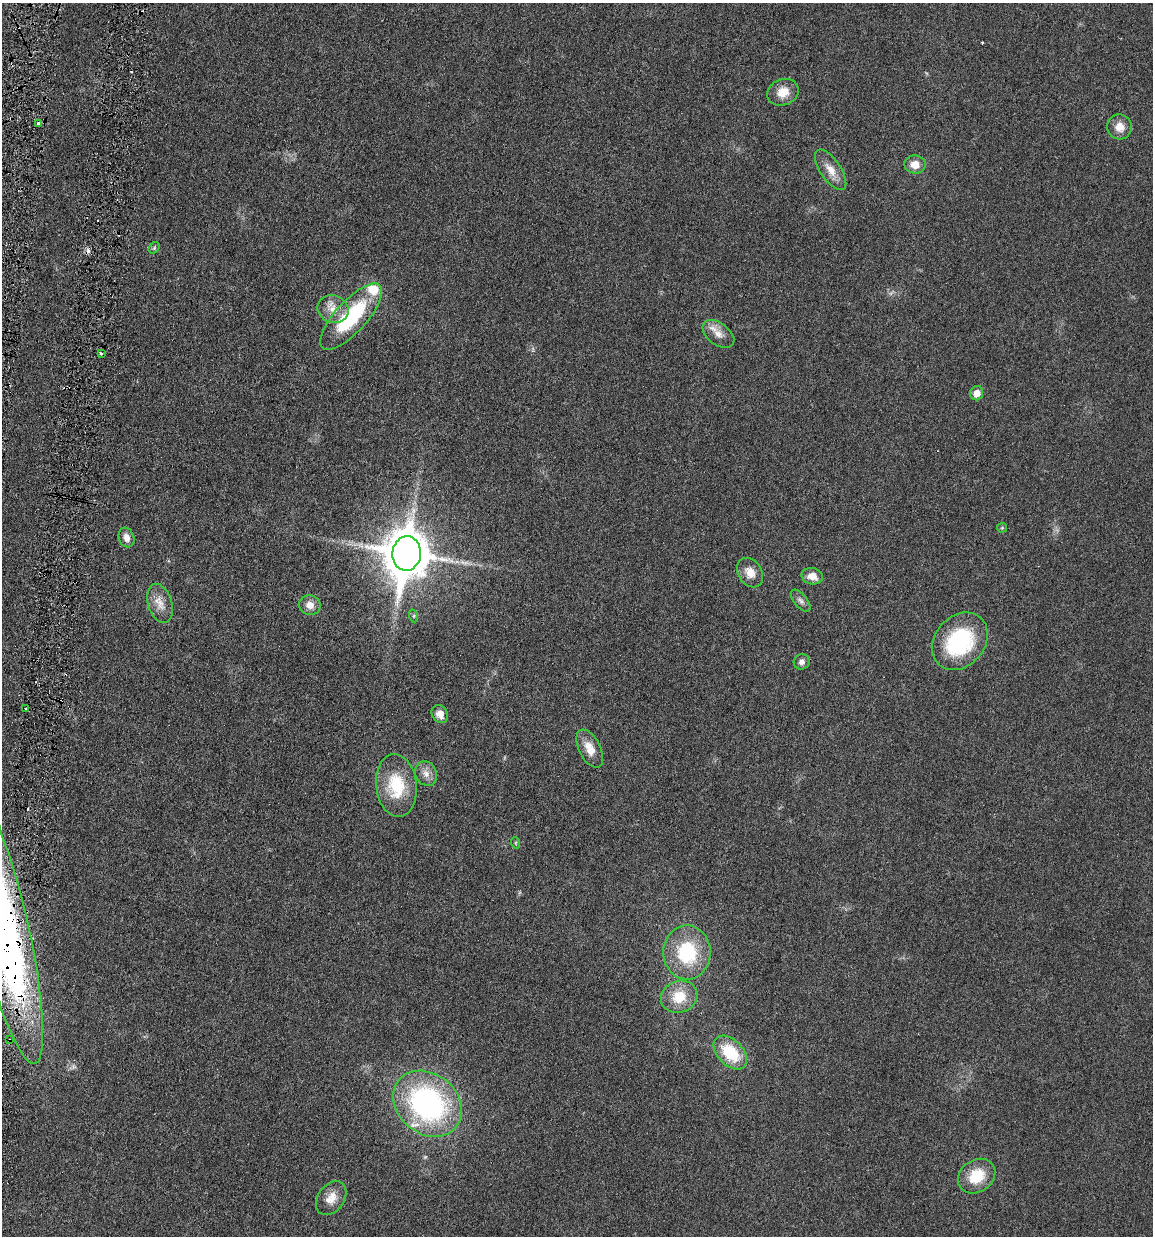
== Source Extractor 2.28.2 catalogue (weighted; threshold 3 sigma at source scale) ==
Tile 7 of 4 x 4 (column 3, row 2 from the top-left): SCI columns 2527-3677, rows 2488-3721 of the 4951 x 5000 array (HDU 1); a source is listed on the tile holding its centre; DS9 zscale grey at full resolution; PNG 1155 x 1238 px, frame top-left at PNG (2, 3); each listed source drawn as its Kron ellipse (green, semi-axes under 4 px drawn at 4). Shown black and unused: <1% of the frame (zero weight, under 3 of 6 exposures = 1% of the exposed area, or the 3 px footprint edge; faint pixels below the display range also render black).
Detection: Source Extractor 2.28.2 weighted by HDU 2 'WHT'; one run over the whole footprint, this tile lists its part. Background 0.0394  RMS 0.0043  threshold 0.0178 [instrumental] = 3 sigma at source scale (4.09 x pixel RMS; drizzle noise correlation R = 1.36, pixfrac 0.8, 0.05/0.05 arcsec/px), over >= 5 px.
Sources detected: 42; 5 cosmic-ray / hot-pixel residue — neither listed nor drawn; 1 inside a brighter listed object's ellipse — not listed separately; the other 36 listed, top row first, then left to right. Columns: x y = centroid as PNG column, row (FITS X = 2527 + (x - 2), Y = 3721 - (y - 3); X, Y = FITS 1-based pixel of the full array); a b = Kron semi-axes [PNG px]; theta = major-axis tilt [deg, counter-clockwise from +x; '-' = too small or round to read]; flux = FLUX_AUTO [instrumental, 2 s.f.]
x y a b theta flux
783 92 16 13 20 5.9
39 123 3 3 - 3.3
1119 127 12 12 - 4.3
915 164 10 9 - 4.3
831 170 23 10 -56 5.1
154 248 6 5 - 0.64
333 309 16 13 -20 5
351 317 42 15 48 34
718 334 18 11 -37 4.2
101 353 3 2 - 1.1
977 393 7 6 - 3.3
1002 528 5 5 - 0.5
126 537 10 7 -70 2.6
407 553 17 14 83 1500
750 573 16 12 -56 4.8
812 576 11 8 -11 4.1
801 601 13 6 -50 1.6
160 603 20 12 -73 5
310 605 11 10 - 3.6
414 616 6 4 -72 0.52
960 641 31 25 49 38
802 662 8 7 - 1.6
26 709 3 3 - 1.7
440 714 9 7 -60 3.3
590 748 21 10 -63 5.3
426 774 12 10 -60 3.1
396 785 31 20 -84 18
516 843 6 3 -72 0.43
2 922 145 25 -77 330
687 952 27 23 -88 27
679 997 18 16 21 10
10 1040 4 3 - 0.48
730 1053 20 12 -45 17
427 1104 37 30 -40 88
977 1176 20 16 35 12
331 1198 19 13 53 5
Overlapping masked pixels (flux is a lower limit): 2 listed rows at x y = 2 922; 10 1040
Isophote crosses this tile's border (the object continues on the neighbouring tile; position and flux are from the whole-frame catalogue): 1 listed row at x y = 2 922